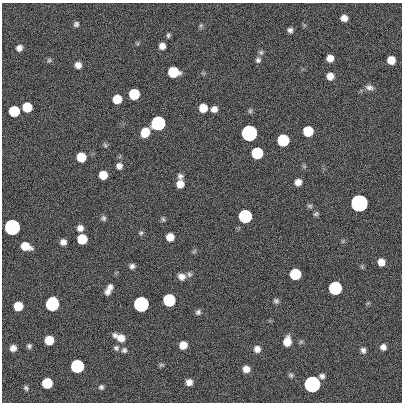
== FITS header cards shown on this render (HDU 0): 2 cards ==
NAXIS1  =                  400
NAXIS2  =                  400

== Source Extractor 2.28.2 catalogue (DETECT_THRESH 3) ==
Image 400 x 400 px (HDU 0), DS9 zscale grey, 1 PNG px = 1 image px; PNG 404 x 404 px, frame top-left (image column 1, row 400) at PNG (2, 3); no overlay
Background 0.573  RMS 33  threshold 100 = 3 sigma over >= 5 px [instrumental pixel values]
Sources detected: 85; all 85 listed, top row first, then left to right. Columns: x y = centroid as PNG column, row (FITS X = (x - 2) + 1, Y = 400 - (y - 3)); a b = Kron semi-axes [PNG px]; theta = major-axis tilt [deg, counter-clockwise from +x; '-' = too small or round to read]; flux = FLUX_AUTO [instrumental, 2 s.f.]
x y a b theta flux
344 18 6 6 - 1.5e+04
76 24 6 6 - 5.8e+03
201 26 7 5 69 4.1e+03
290 30 6 5 - 6.9e+03
168 35 6 5 - 4.5e+03
162 46 6 6 - 1.4e+04
19 48 6 6 - 1.1e+04
261 52 8 6 74 5.1e+03
330 58 6 6 - 1.8e+04
49 60 7 6 - 4.1e+03
258 60 7 7 - 6.6e+03
391 60 7 6 - 3.1e+04
78 65 6 6 - 1.4e+04
173 72 8 7 - 1.2e+05
330 76 6 6 - 1.9e+04
369 87 12 7 -15 1.0e+04
134 94 7 7 - 1.2e+05
117 99 7 7 - 4.7e+04
27 107 7 7 - 7.2e+04
203 108 7 6 - 3.8e+04
214 109 7 6 - 1.4e+04
14 111 7 7 - 1.2e+05
250 111 7 5 90 4.2e+03
158 123 7 7 - 1.0e+06
308 131 7 7 - 9.0e+04
145 132 8 7 - 5.0e+04
249 133 7 7 - 3.5e+06
283 140 7 7 - 2.1e+05
105 145 6 5 - 4.1e+03
257 153 7 7 - 2.0e+05
81 157 7 7 - 5.8e+04
119 166 7 7 - 1.1e+04
103 175 7 7 - 3.6e+04
180 176 8 7 - 7.0e+03
298 182 7 6 - 1.5e+04
180 184 7 6 - 2.4e+04
359 203 7 7 - 1.1e+07
310 206 8 5 -16 4.8e+03
316 214 7 5 32 4.4e+03
245 216 7 7 - 5.4e+05
103 218 7 6 - 5.4e+03
163 219 7 5 -73 4.0e+03
12 227 7 7 - 2.9e+06
80 228 7 6 - 1.3e+04
141 233 6 6 - 4.4e+03
170 237 6 6 - 2.8e+04
82 239 7 7 - 7.7e+04
63 242 6 5 - 1.2e+04
26 246 9 6 -20 3.7e+04
194 251 7 4 45 3.4e+03
381 262 7 6 - 2.1e+04
132 266 6 5 - 7.3e+03
189 274 7 6 - 5.7e+03
295 274 7 7 - 1.4e+05
181 277 9 8 - 1.4e+04
110 287 8 7 - 8.8e+03
335 288 7 7 - 5.7e+05
107 292 7 6 - 9.5e+03
169 300 7 7 - 3.1e+05
276 301 6 5 - 5.5e+03
52 304 8 7 - 6.1e+05
141 304 7 7 - 2.1e+06
18 306 7 7 - 5.1e+04
198 312 6 6 - 6.0e+03
120 337 13 7 -25 2.5e+04
49 340 7 7 - 4.9e+04
287 341 9 7 79 3.3e+04
183 345 7 6 - 2.8e+04
29 346 6 5 - 5.1e+03
383 347 7 6 - 1.1e+04
13 348 7 6 - 1.3e+04
116 348 8 7 - 6.6e+03
257 349 8 7 - 1.4e+04
124 350 7 7 - 6.1e+03
363 350 7 6 - 7.5e+03
161 365 7 5 11 3.5e+03
77 366 7 7 - 5.2e+05
246 369 7 6 - 1.7e+04
291 375 7 5 -64 4.5e+03
322 376 7 6 - 7.2e+03
189 382 6 6 - 1.6e+04
47 383 7 7 - 1.0e+05
312 384 7 7 - 5.5e+06
101 387 6 6 - 5.5e+03
26 388 7 5 -53 5.0e+03